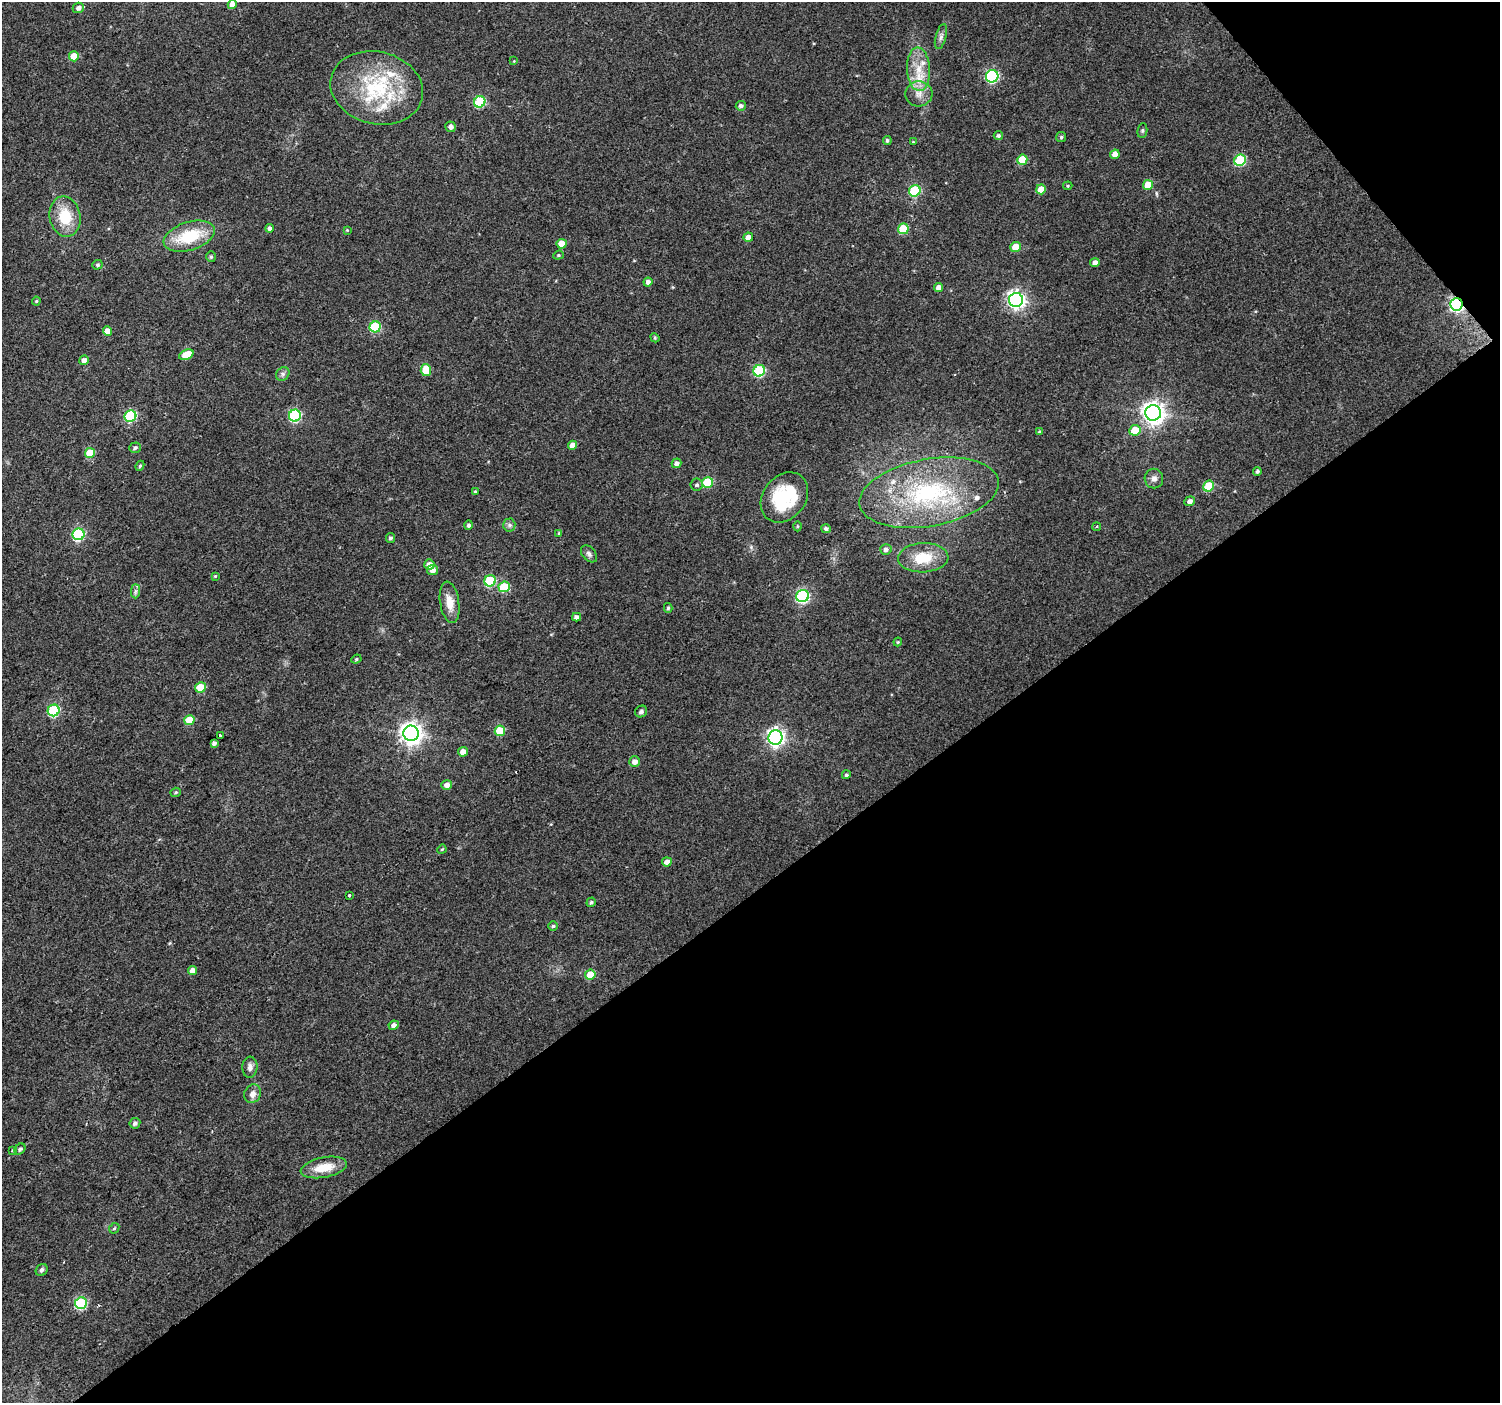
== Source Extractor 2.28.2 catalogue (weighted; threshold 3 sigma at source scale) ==
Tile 12 of 4 x 4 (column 4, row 3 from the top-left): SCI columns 4500-5997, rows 1606-3006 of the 5997 x 5948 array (HDU 1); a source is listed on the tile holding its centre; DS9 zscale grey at full resolution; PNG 1502 x 1405 px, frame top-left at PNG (2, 2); each listed source drawn as its Kron ellipse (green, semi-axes under 4 px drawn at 4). Shown black and unused: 39% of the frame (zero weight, under 2 of 3 exposures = <1% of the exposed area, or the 3 px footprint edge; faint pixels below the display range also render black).
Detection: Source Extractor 2.28.2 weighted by HDU 2 'WHT'; one run over the whole footprint, this tile lists its part. Background 0.0622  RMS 0.0073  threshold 0.0327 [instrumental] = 3 sigma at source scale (4.5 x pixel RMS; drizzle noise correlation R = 1.50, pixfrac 1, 0.0396/0.0396 arcsec/px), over >= 5 px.
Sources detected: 131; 1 cosmic-ray / hot-pixel residue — neither listed nor drawn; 8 inside a brighter listed object's ellipse — not listed separately; the other 122 listed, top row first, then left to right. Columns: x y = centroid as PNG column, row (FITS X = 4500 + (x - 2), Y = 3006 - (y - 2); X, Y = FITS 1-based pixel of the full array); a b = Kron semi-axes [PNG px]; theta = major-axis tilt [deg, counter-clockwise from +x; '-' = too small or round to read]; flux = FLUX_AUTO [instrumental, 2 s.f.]
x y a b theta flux
232 4 4 4 - 5
78 8 6 5 - 3
941 37 13 5 74 2.7
74 56 5 5 - 13
514 61 4 4 - 0.64
919 69 22 11 -87 15
992 76 6 6 - 100
377 88 47 36 -13 63
919 94 13 12 - 7.4
480 102 6 5 - 53
741 106 5 5 - 2.2
451 127 5 5 - 3.2
1142 131 7 5 84 1.2
998 136 4 4 - 1.4
1061 137 5 5 - 1.1
887 140 4 4 - 1.3
913 142 4 4 - 0.67
1115 154 5 4 - 5.7
1022 160 5 5 - 18
1240 160 6 5 - 56
1148 185 5 5 - 13
1068 186 5 4 - 0.83
1041 189 5 5 - 10
915 191 6 5 - 52
65 217 20 15 -79 23
270 228 4 4 - 2.6
903 229 5 5 - 30
347 230 3 3 - 0.55
189 236 26 14 17 32
748 237 5 4 - 5.8
562 244 5 5 - 14
1016 247 5 5 - 15
558 255 5 4 - 0.97
211 257 5 4 - 1.2
1095 263 5 4 - 3.6
97 265 5 4 - 1.3
648 282 4 4 - 3.4
938 288 4 4 - 4.8
1016 300 7 7 - 270
36 301 4 4 - 0.77
1456 304 6 6 - 140
375 327 6 5 - 45
108 331 4 4 - 6.7
655 338 5 4 - 0.77
186 355 7 5 23 16
84 360 5 4 - 2.7
426 370 6 5 - 20
759 371 6 5 - 60
283 374 7 6 - 2
1153 413 8 8 - 530
130 416 6 5 - 70
295 416 6 6 - 82
1135 430 6 5 - 17
1039 432 4 4 - 0.95
573 445 4 4 - 6.1
135 448 6 5 - 1.5
90 453 5 5 - 21
677 463 5 4 - 2.6
140 466 5 4 - 1.1
1257 471 4 4 - 1.7
1154 479 10 9 - 3.7
708 482 5 5 - 32
697 485 6 6 - 1.6
1209 486 6 5 - 31
475 492 4 3 - 0.93
929 493 71 33 10 100
784 497 27 21 52 47
1190 501 5 4 - 2.9
468 525 4 4 - 1.7
509 525 6 6 - 1.7
797 526 5 3 - 0.76
1097 527 4 3 - 1.1
826 529 5 4 - 1.8
559 533 4 4 - 0.75
79 534 6 6 - 82
390 538 5 4 - 1.6
886 550 6 5 - 2.4
589 554 10 6 -48 2.4
923 558 25 14 3 21
429 564 5 5 - 4.9
433 570 5 5 - 4.7
215 576 3 3 - 0.62
490 581 6 5 - 49
504 587 6 5 - 31
135 591 7 4 89 1.7
802 596 6 6 - 110
450 602 21 9 -81 10
668 608 5 4 - 1.1
577 617 4 4 - 3.2
898 642 4 3 - 0.82
356 659 5 4 - 0.96
200 687 5 5 - 19
54 710 6 5 - 65
641 711 6 5 - 1.8
189 720 5 5 - 19
500 731 5 5 - 21
411 733 7 7 - 500
220 736 4 3 - 1.6
775 738 7 7 - 280
214 743 4 4 - 2.6
463 752 5 4 - 5.7
635 762 5 5 - 4.8
846 775 4 4 - 1.3
447 785 5 5 - 3.9
176 792 5 4 - 1
442 849 5 3 - 0.76
667 862 5 4 - 4.8
349 895 3 3 - 2.5
591 902 5 4 - 1.2
553 926 5 5 - 1.2
192 970 5 4 - 4.1
590 975 5 5 - 18
394 1025 5 4 - 3.1
250 1067 10 7 85 3.4
253 1094 9 8 - 4.7
135 1123 5 5 - 2.2
20 1149 6 4 45 1.9
12 1151 3 2 - 0.93
324 1167 23 10 10 15
114 1228 6 4 44 1.1
42 1270 6 5 - 2.3
81 1303 6 5 - 70
Overlapping masked pixels (flux is a lower limit): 1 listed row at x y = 1456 304